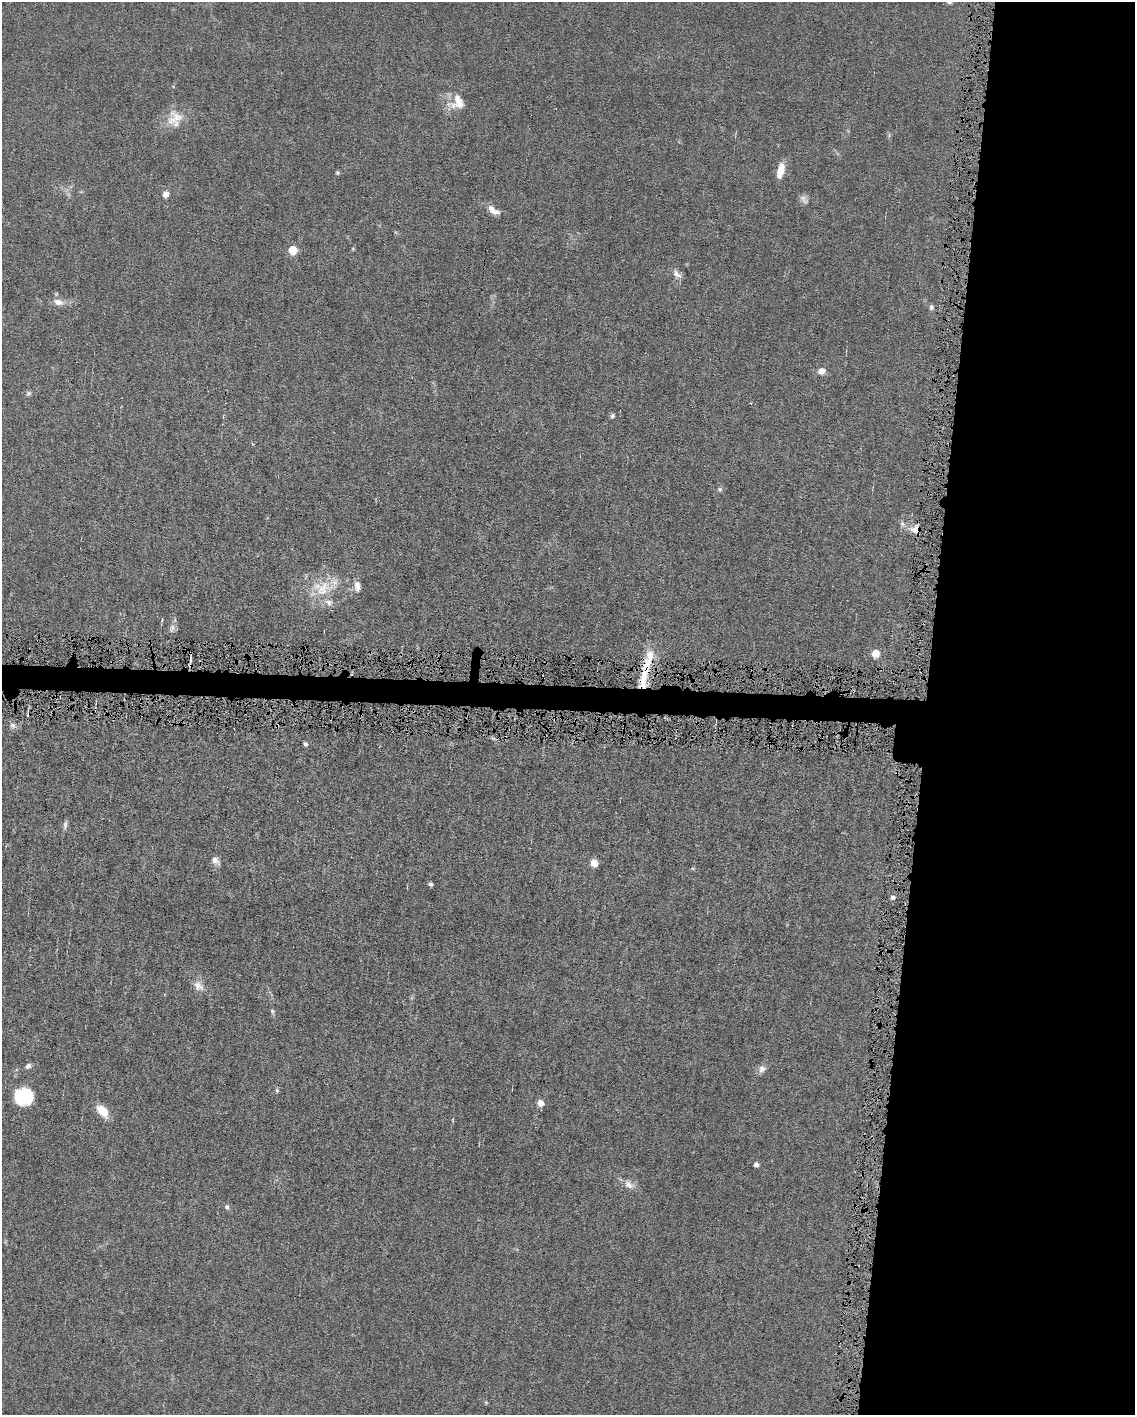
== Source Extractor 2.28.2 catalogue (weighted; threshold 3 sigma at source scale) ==
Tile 8 of 4 x 3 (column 4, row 2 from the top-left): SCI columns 3399-4531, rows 1525-2937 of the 4531 x 4566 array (HDU 1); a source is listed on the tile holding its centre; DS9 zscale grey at full resolution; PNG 1137 x 1417 px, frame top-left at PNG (2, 2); no overlay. Shown black and unused: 20% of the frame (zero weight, under 4 of 8 exposures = <1% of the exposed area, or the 3 px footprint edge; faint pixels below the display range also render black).
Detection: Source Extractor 2.28.2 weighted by HDU 2 'WHT'; one run over the whole footprint, this tile lists its part. Background 0.0155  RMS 0.0023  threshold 0.00928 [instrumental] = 3 sigma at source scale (4.09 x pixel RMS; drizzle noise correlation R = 1.36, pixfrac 0.8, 0.05/0.05 arcsec/px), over >= 5 px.
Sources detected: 47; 2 cosmic-ray / hot-pixel residue — not listed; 4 inside a brighter listed object's ellipse — not listed separately; the other 41 listed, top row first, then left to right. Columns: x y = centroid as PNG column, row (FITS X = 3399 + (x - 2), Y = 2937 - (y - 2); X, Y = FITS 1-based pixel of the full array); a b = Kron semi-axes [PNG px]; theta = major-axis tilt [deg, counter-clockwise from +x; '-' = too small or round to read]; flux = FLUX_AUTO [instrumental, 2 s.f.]
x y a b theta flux
457 102 22 19 35 3.9
175 119 24 21 67 4.1
781 170 16 7 77 3.5
337 173 5 5 - 0.3
165 194 7 6 - 1.4
804 199 14 8 -52 0.95
491 209 14 8 -44 1.6
293 250 5 5 - 8.4
677 274 14 7 -42 1.2
58 302 14 8 -15 1.6
931 307 7 5 79 0.5
821 371 7 6 - 2.1
28 393 8 6 -14 0.46
612 416 7 5 63 0.42
720 489 6 6 - 0.43
902 524 9 6 -42 0.75
915 529 13 9 2 2.1
357 586 14 7 -86 1.3
323 589 27 17 57 6.1
172 628 13 6 77 0.94
876 653 5 5 - 5.2
646 668 30 12 79 5.4
13 725 9 7 -44 0.72
277 725 5 3 - 0.26
305 744 5 4 - 0.44
65 825 11 5 80 0.64
215 860 11 7 -44 1.1
594 863 5 5 - 5.6
430 884 5 4 - 0.47
892 898 5 5 - 0.52
198 986 16 10 -43 1.8
272 1011 6 5 - 0.34
28 1066 8 6 44 0.72
762 1069 11 8 75 1.1
277 1090 7 5 -70 0.32
23 1096 18 17 - 10
540 1103 8 7 - 1.2
102 1111 13 8 -46 4.3
756 1165 4 4 - 0.97
629 1185 14 9 -30 1.6
227 1207 8 6 -61 0.53
Overlapping masked pixels (flux is a lower limit): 3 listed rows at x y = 915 529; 646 668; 277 725